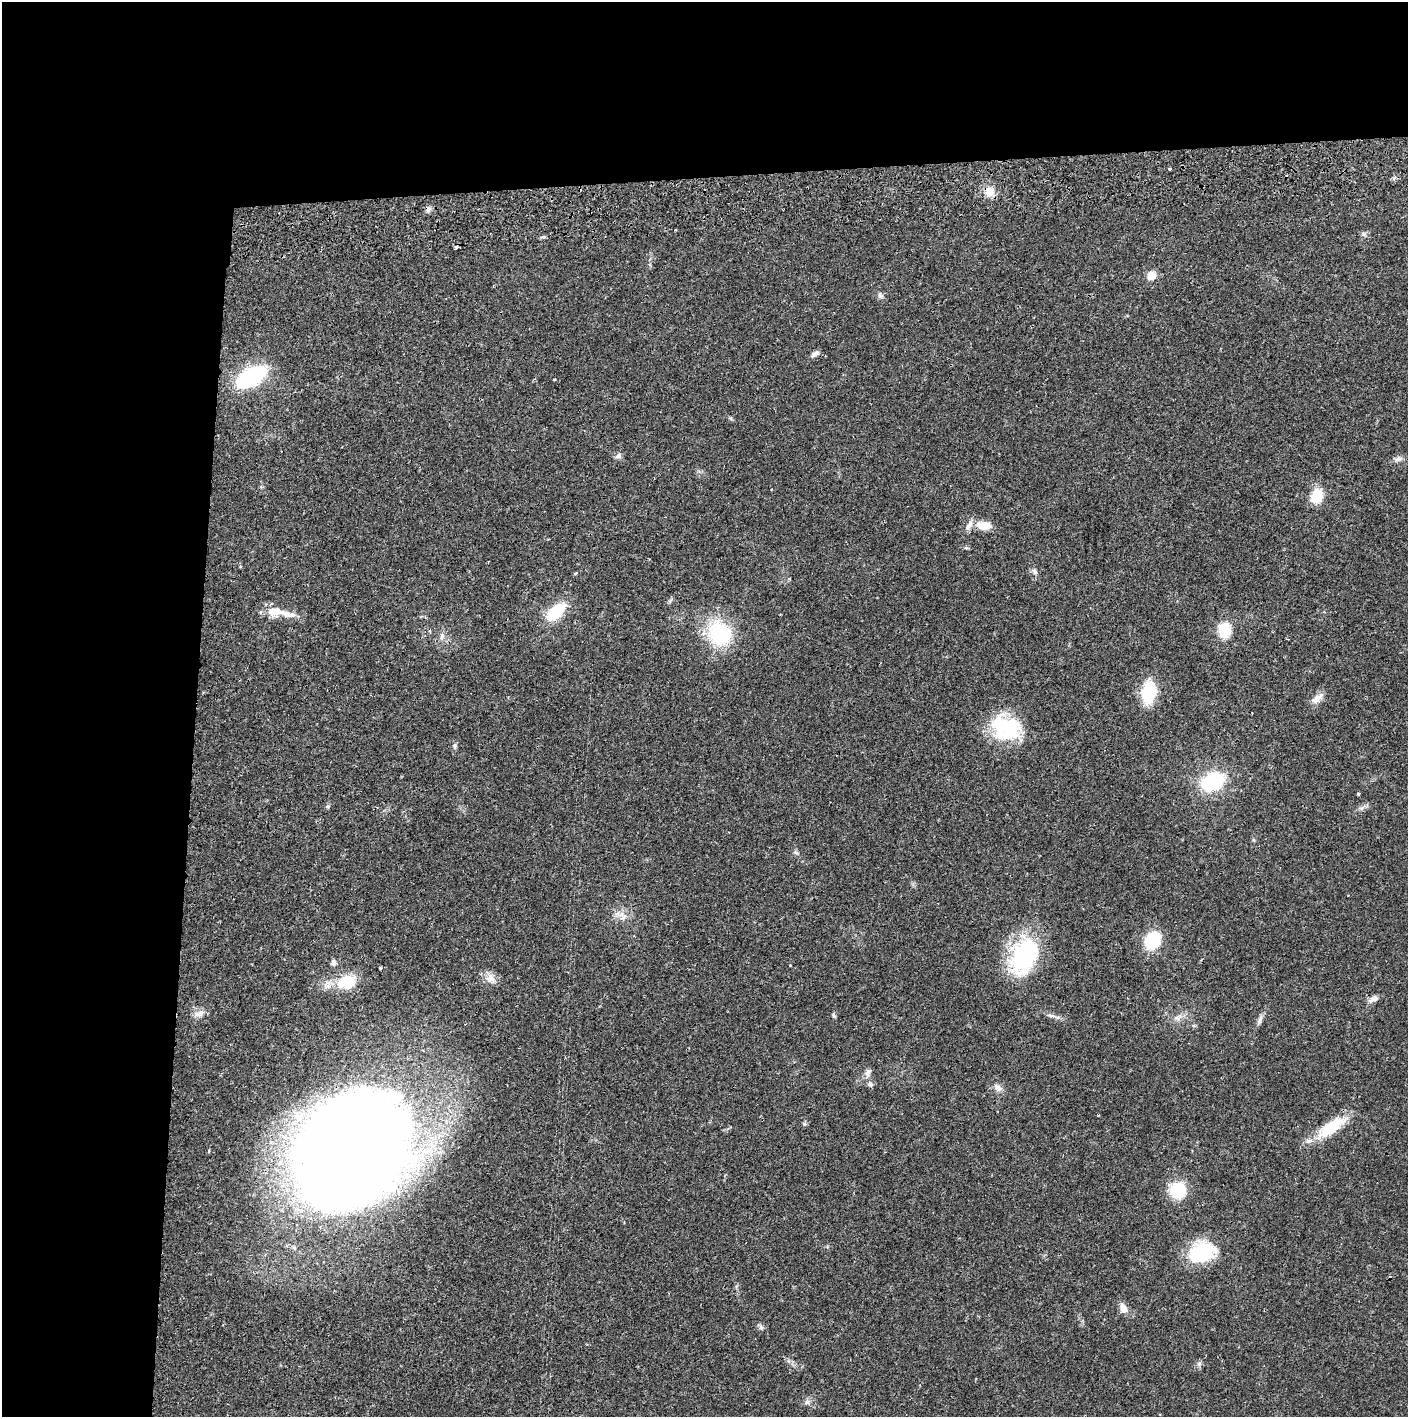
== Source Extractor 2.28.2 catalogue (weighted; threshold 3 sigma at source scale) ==
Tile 1 of 3 x 3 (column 1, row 1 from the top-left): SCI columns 4-1409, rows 2901-4315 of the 4263 x 4373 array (HDU 1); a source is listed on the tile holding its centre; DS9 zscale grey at full resolution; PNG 1410 x 1419 px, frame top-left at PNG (2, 2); no overlay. Shown black and unused: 24% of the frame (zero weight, under 2 of 3 exposures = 3% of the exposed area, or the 3 px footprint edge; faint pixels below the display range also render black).
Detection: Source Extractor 2.28.2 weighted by HDU 2 'WHT'; one run over the whole footprint, this tile lists its part. Background 0.0216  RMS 0.0035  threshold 0.0157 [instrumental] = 3 sigma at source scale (4.5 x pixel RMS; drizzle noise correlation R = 1.50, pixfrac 1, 0.05/0.05 arcsec/px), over >= 5 px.
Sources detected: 60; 1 cosmic-ray / hot-pixel residue — not listed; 4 inside a brighter listed object's ellipse — not listed separately; the other 55 listed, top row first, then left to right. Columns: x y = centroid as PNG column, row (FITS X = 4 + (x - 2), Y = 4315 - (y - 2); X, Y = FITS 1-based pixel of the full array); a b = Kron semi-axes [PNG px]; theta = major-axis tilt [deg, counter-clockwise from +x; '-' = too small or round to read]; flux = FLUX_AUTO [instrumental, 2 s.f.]
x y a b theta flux
1169 169 3 3 - 0.71
989 192 12 11 - 4.3
428 209 8 7 - 1.2
676 230 2 2 - 0.36
1363 234 6 6 - 0.75
543 237 7 4 7 0.63
456 247 6 5 - 0.67
1151 275 10 9 - 3.4
880 295 9 7 -72 1.1
815 354 12 6 35 1.3
252 377 28 14 31 38
554 379 3 2 - 0.29
618 456 9 7 22 1.1
1398 459 13 7 16 1.5
1317 496 15 11 74 9.2
984 525 19 10 -6 5.3
1035 572 9 6 -58 1.1
575 573 3 3 - 0.8
670 601 7 4 56 0.61
556 612 23 12 43 14
288 614 22 8 -7 3.7
1224 630 15 12 84 9.8
430 631 5 3 - 0.35
719 634 30 25 -56 26
442 637 10 6 73 1.4
1149 692 17 11 82 22
1317 698 21 8 38 2.6
1006 728 38 29 -19 23
455 746 8 6 -81 0.8
1213 781 21 15 23 27
1362 808 7 4 71 0.75
796 852 10 4 -22 0.71
623 916 15 8 -44 2.8
1152 940 16 13 68 16
1024 955 42 26 66 39
333 963 8 6 83 1.2
380 968 3 3 - 0.5
490 978 15 12 -29 3.2
347 982 27 19 17 11
1373 999 13 7 31 1.8
199 1014 17 9 19 2.4
834 1015 6 5 - 0.57
1051 1015 14 3 -10 1.1
1178 1017 14 7 23 2
1260 1020 14 5 64 1.4
868 1073 14 7 78 1.7
998 1088 12 9 -27 1.9
1332 1127 41 14 36 13
350 1151 80 64 54 1000
1178 1190 16 16 - 13
1201 1252 31 22 19 20
1123 1308 12 8 -66 2.8
761 1327 7 6 - 0.83
1199 1364 6 6 - 0.87
807 1402 8 6 86 1.1
Overlapping masked pixels (flux is a lower limit): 2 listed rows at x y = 428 209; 350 1151
Unlisted compact peaks at least as high as the median listed source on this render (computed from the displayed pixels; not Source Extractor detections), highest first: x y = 328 806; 1358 794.